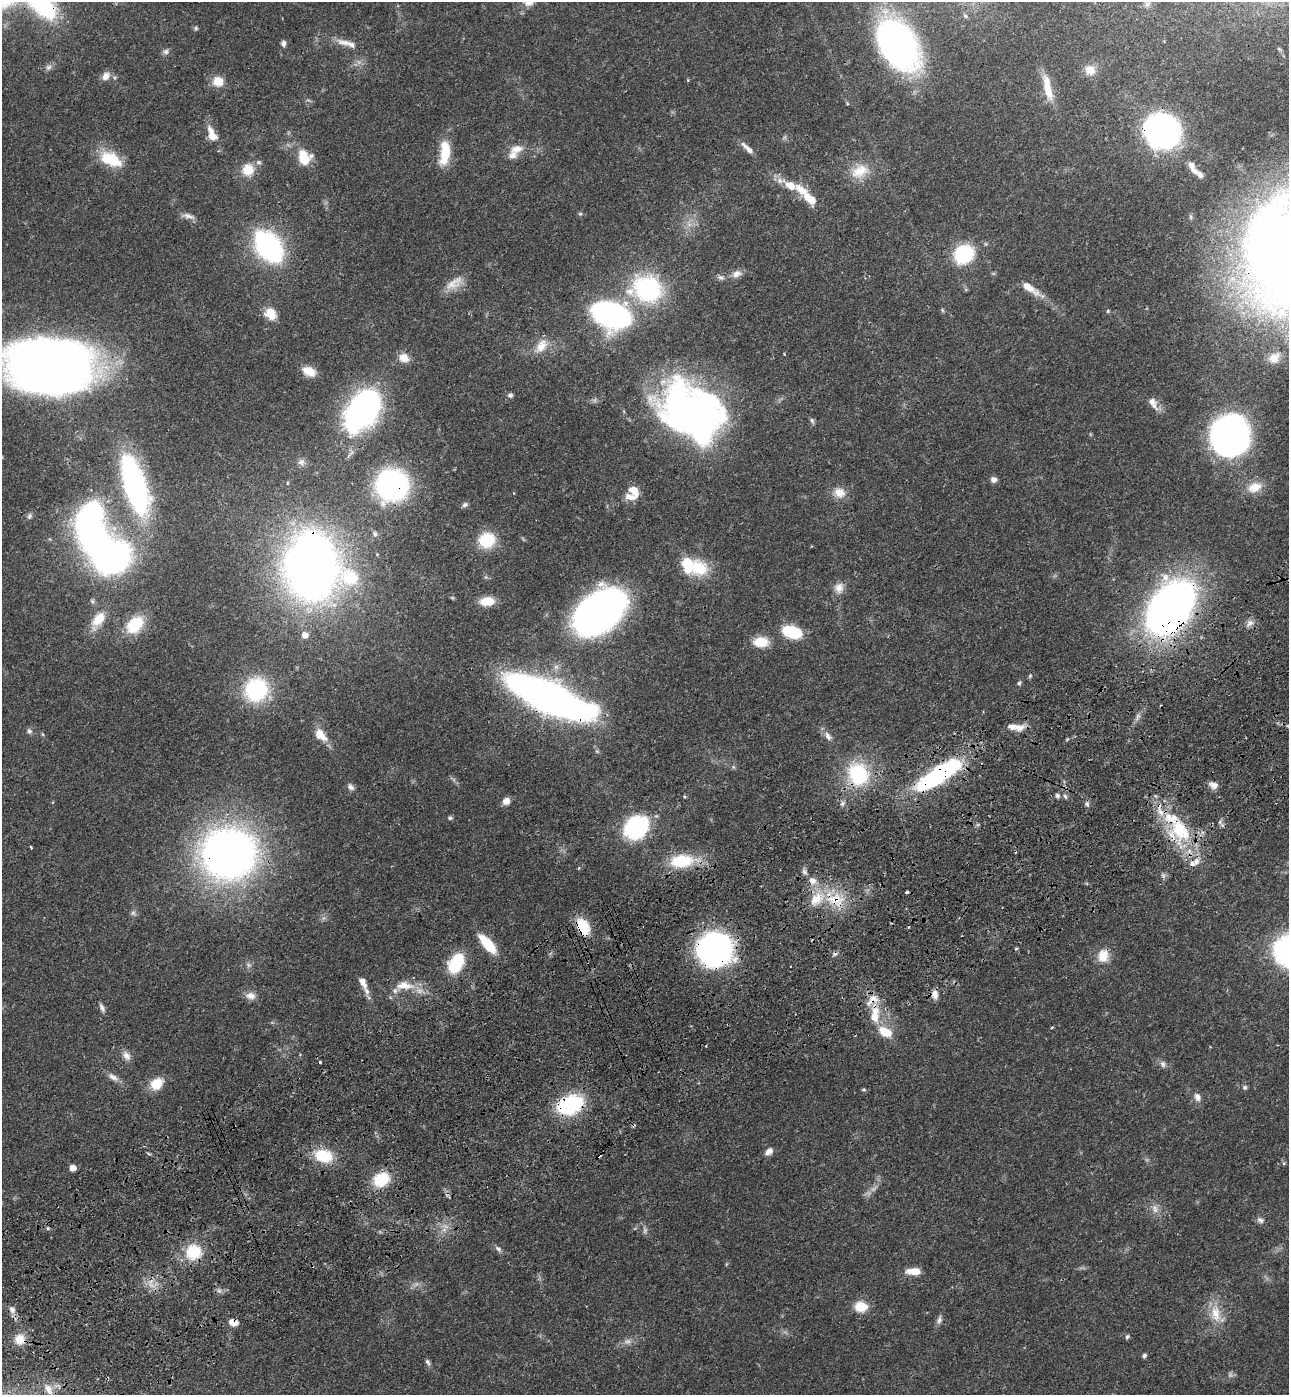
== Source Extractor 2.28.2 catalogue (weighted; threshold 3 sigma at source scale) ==
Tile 7 of 4 x 4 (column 3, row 2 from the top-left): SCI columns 2917-4203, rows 2898-4290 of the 5705 x 5793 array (HDU 1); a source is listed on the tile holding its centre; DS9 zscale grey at full resolution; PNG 1291 x 1397 px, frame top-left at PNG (2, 2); no overlay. Shown black and unused: <1% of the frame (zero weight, under 3 of 4 exposures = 6% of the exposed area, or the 3 px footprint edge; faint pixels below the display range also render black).
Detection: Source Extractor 2.28.2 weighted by HDU 2 'WHT'; one run over the whole footprint, this tile lists its part. Background 0.067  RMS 0.0035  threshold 0.0156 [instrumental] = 3 sigma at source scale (4.5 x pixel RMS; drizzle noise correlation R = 1.50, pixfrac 1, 0.05/0.05 arcsec/px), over >= 5 px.
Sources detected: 177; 2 too faint to see at this stretch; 6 inside a brighter object's white glare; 6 cosmic-ray / hot-pixel residue — not listed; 19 inside a brighter listed object's ellipse — not listed separately; the other 144 listed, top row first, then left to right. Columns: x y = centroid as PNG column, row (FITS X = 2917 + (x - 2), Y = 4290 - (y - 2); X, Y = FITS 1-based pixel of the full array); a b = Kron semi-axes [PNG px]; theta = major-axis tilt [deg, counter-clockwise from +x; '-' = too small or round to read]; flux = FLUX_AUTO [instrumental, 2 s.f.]
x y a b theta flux
1147 4 7 6 - 0.96
196 28 5 5 - 0.51
283 43 7 6 - 1
345 43 25 8 -11 3.7
898 44 42 26 -57 150
166 52 8 8 - 1.1
48 67 9 7 34 1.2
1090 70 15 13 -32 3.5
106 76 12 9 53 2.2
218 81 11 10 - 5.3
1048 88 35 9 -77 7.1
1163 131 27 23 -24 150
212 134 19 9 -68 5.4
747 148 20 6 -44 2.4
516 149 18 10 10 3.9
445 152 31 11 84 9.9
111 159 25 14 -23 13
304 160 14 12 16 5.5
248 170 15 14 - 6.2
860 171 26 16 27 7.8
1194 171 16 8 -41 2.2
790 185 27 13 -25 7.3
580 214 6 4 0 0.47
188 216 18 6 -17 1.9
268 246 24 14 -53 84
964 254 15 13 39 29
737 274 13 8 22 2.3
721 277 10 6 -10 1.2
454 283 27 12 35 4.7
1029 288 25 8 -35 5.3
647 289 31 25 -17 44
1108 311 5 4 - 0.39
271 314 15 12 -44 5.2
611 315 21 14 -17 180
541 346 22 13 53 4.9
404 358 12 10 -24 3.6
1274 358 15 12 48 3.7
49 365 56 37 -5 530
309 372 13 8 -26 5.9
510 395 7 6 - 0.82
1153 403 20 9 -61 2.8
363 409 38 23 55 120
689 411 76 37 -4 110
812 420 7 5 -52 0.79
1230 435 27 25 81 160
301 462 10 9 - 1.7
994 480 7 6 - 1.7
134 484 48 16 -72 97
392 485 24 24 - 80
1255 487 20 13 23 5.7
634 491 13 9 -53 4.6
839 493 16 12 -30 4.2
465 505 9 6 23 0.92
29 516 8 6 67 0.83
90 532 36 21 -67 100
375 534 7 6 - 0.88
487 540 17 15 19 13
312 567 42 35 -79 360
699 568 25 21 -36 12
839 588 13 11 73 3
92 601 6 4 -72 0.59
487 601 15 9 2 5.7
1170 607 39 25 55 290
599 613 36 23 40 250
98 619 21 12 50 6.3
1250 623 11 8 39 1.7
135 625 20 14 46 13
792 632 15 9 -17 20
305 635 6 6 - 3.1
761 642 16 11 0 7.2
1030 676 5 4 - 0.46
1019 683 6 4 71 0.65
256 690 26 24 55 28
548 697 52 15 -25 440
1138 716 7 4 70 0.88
1019 728 15 8 18 3
29 731 8 6 -62 0.9
320 735 19 11 -48 4.7
828 736 14 7 -62 1.9
734 767 6 4 -70 0.47
858 774 32 27 -69 24
938 775 44 12 33 65
1213 785 12 8 -27 1.9
351 787 10 7 -41 1.3
1057 796 6 6 - 0.81
1065 796 7 4 -54 0.68
685 797 5 3 - 0.37
506 801 9 8 - 1.9
1087 804 7 5 -69 0.81
450 818 6 5 - 0.67
635 827 14 11 40 72
1180 830 40 25 -64 25
31 847 3 2 - 0.53
229 853 42 38 -10 230
681 861 28 15 7 16
804 872 9 6 -59 1
812 880 11 9 -35 2.7
836 900 27 18 -14 13
133 913 6 6 - 0.9
583 926 16 10 -63 12
487 944 23 9 -48 12
715 949 25 24 - 120
1016 949 5 3 - 0.35
1103 956 17 13 82 5.4
456 963 19 12 62 18
248 965 7 4 -90 0.81
363 982 17 7 -64 2.7
404 985 27 12 -2 6.7
935 995 12 8 -79 2.3
250 996 14 9 -7 2.5
102 1008 11 5 -63 1.2
876 1011 21 12 -80 7.5
885 1032 15 9 -29 7.4
706 1046 3 2 - 0.35
126 1056 13 8 -57 2.1
1163 1064 9 7 -70 1.2
113 1077 16 7 -34 2.2
156 1084 15 12 38 6.4
1245 1087 6 6 - 0.69
864 1089 5 4 - 0.5
1197 1097 10 7 -73 1.9
570 1105 19 13 21 44
769 1151 10 7 39 1.8
323 1156 21 15 -12 11
1284 1163 5 4 - 0.42
73 1168 5 5 - 4.2
381 1179 18 14 28 12
1155 1209 12 6 -75 1.9
1260 1220 10 7 -32 1.2
645 1231 7 5 59 0.8
498 1249 8 6 -47 0.95
193 1252 18 18 - 12
914 1271 15 7 -2 4.6
861 1307 14 11 -5 6.4
12 1309 9 7 -62 1.9
1216 1314 24 13 -79 6.9
939 1320 12 6 72 1.2
233 1322 9 7 -13 3.3
1127 1337 5 5 - 0.8
20 1339 14 13 - 4.8
627 1341 10 6 -2 1.5
1144 1355 5 5 - 0.7
428 1362 8 5 -58 0.91
48 1389 18 9 -62 3.4
Overlapping masked pixels (flux is a lower limit): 17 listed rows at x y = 1163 131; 392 485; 312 567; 1170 607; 548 697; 858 774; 938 775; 1180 830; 229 853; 836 900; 583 926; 715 949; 876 1011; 570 1105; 193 1252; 233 1322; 20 1339
Isophote crosses this tile's border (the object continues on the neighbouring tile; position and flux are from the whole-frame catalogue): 1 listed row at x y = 49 365